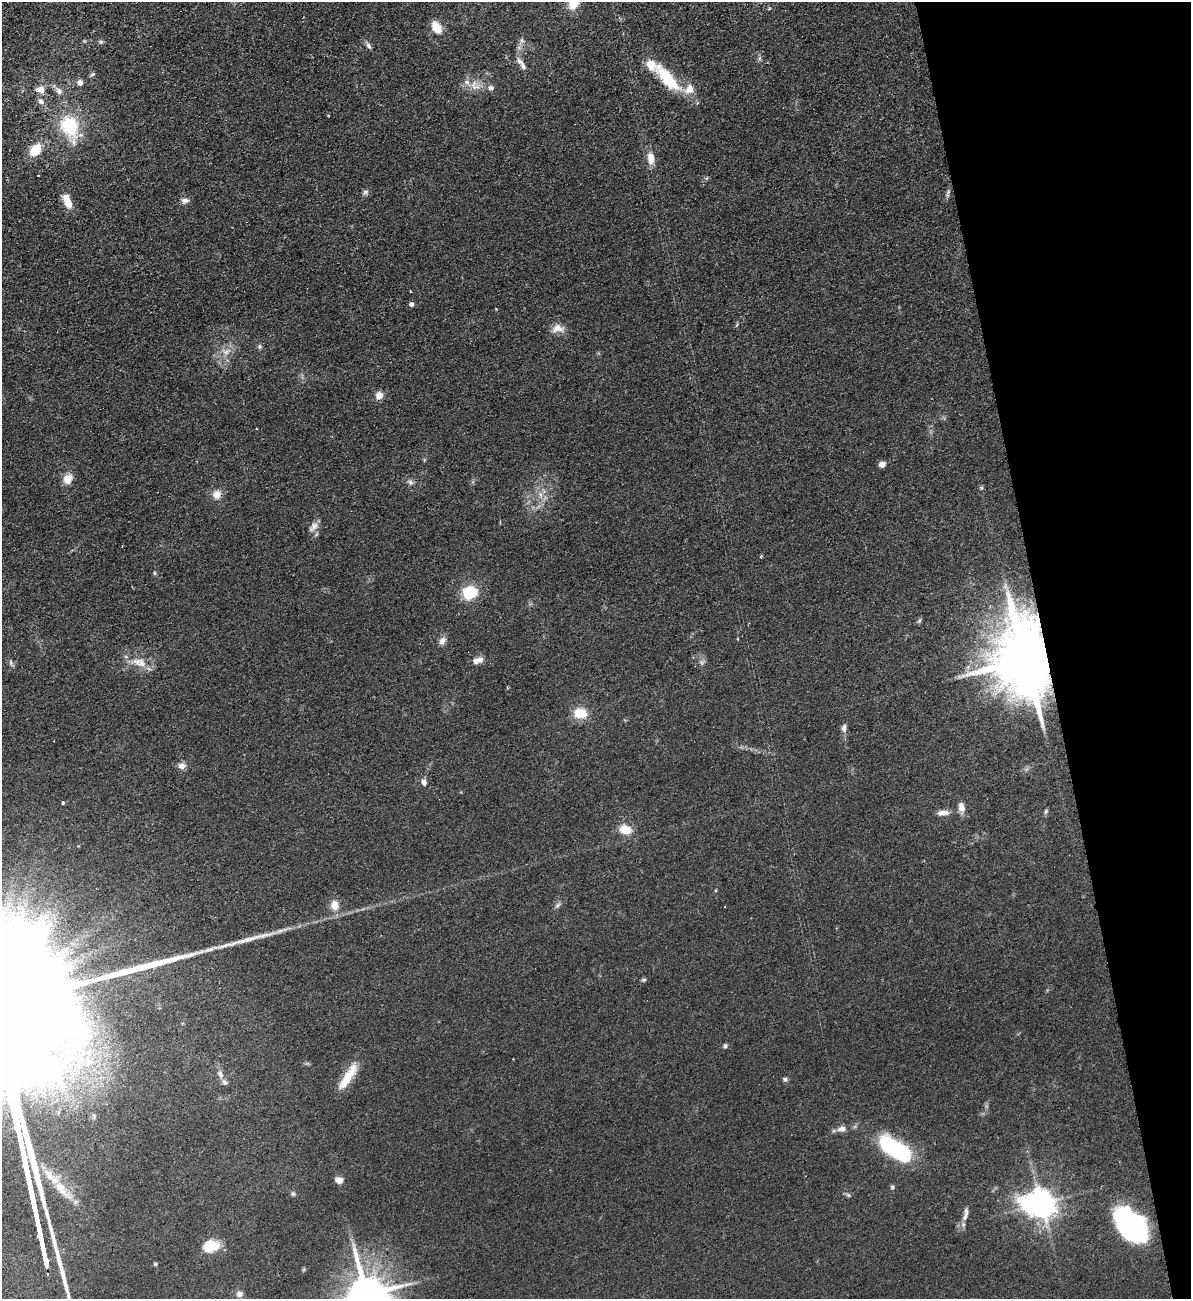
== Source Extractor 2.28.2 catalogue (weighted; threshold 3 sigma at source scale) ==
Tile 12 of 4 x 4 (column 4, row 3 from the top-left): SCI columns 3732-4920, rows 1353-2649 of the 5207 x 5300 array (HDU 1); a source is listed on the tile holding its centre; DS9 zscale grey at full resolution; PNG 1193 x 1301 px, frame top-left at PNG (2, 2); no overlay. Shown black and unused: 12% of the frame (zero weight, under 2 of 3 exposures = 3% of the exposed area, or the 3 px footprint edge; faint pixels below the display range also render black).
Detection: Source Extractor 2.28.2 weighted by HDU 2 'WHT'; one run over the whole footprint, this tile lists its part. Background 0.0587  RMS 0.009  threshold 0.0405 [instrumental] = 3 sigma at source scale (4.5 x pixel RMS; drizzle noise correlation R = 1.50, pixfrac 1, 0.05/0.05 arcsec/px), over >= 5 px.
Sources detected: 94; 1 too faint to see at this stretch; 1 long thin detection or spike segment (spike, bleed or trail) — not listed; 9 inside a brighter listed object's ellipse — not listed separately; the other 83 listed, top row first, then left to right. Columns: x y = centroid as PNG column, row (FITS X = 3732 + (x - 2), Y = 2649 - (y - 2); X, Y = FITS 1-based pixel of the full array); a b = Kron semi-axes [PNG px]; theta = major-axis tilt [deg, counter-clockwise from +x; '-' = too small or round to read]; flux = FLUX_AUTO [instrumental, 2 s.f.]
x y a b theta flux
573 3 14 10 71 18
769 9 4 3 - 0.99
436 27 12 8 -58 15
521 41 13 6 69 3.6
101 42 6 5 - 1.5
368 46 11 5 -57 2.7
520 61 12 7 -46 4.2
92 74 8 5 43 1.7
668 79 39 13 -48 42
80 82 6 6 - 4.8
474 86 17 11 -39 10
491 88 8 7 - 3.2
40 89 13 10 -17 6.7
59 91 12 8 -48 4.8
41 101 9 7 -42 3.9
329 115 3 3 - 1.4
69 127 32 20 -71 53
35 150 14 10 50 20
651 158 17 9 -83 9.4
365 192 8 6 17 2.2
948 193 13 5 72 2.6
66 199 12 8 -78 12
185 200 10 6 -3 3.8
412 304 5 4 - 4
737 325 6 4 70 1.1
558 328 17 10 -1 8.2
260 346 7 6 - 1.8
226 352 15 10 6 8.6
379 395 8 8 - 7
882 464 6 5 - 5.5
68 479 10 8 56 11
410 482 10 5 -25 2.6
981 488 6 4 -22 1.4
217 494 11 11 - 7.5
540 495 11 5 -72 4.7
313 527 16 8 52 5.9
761 556 3 3 - 1.2
155 573 5 4 - 1.2
1005 586 7 5 90 2.4
470 592 16 13 25 29
919 621 8 5 60 1.6
738 639 4 3 - 0.61
442 641 11 8 66 4.4
1025 659 20 13 -79 11000
480 660 9 8 - 4.1
137 661 18 11 -6 12
11 662 8 5 -71 2
507 687 3 3 - 1
580 713 15 12 -9 18
844 728 11 7 82 3.6
182 766 10 8 -5 4.4
424 782 8 6 -68 3.9
62 803 3 3 - 5.9
961 807 13 7 -80 6.3
1046 811 7 5 61 1.7
943 813 15 6 5 6.1
625 829 13 10 -17 14
335 905 14 11 -86 9.5
557 905 10 5 48 2.5
644 980 6 5 - 1.4
725 1046 6 5 - 1.6
89 1061 16 13 -50 17
351 1073 31 13 62 17
220 1074 12 6 -76 4
785 1079 7 5 -16 1.9
842 1129 11 7 11 5.3
896 1149 32 13 -34 110
22 1150 16 3 -77 4800
26 1168 14 3 -78 4400
337 1179 9 7 49 3.8
30 1185 15 3 -77 4600
892 1187 5 5 - 1.4
62 1189 37 12 -50 23
293 1194 7 5 -48 1.7
848 1195 7 5 -44 1.6
33 1202 16 3 -77 4200
1041 1203 11 9 -3 1200
965 1216 15 7 62 5.6
1131 1225 37 23 -49 150
210 1246 17 12 20 22
155 1264 5 4 - 1.1
240 1294 9 8 - 3.8
367 1295 13 11 -70 3400
Overlapping masked pixels (flux is a lower limit): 1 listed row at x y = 1025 659
Isophote crosses this tile's border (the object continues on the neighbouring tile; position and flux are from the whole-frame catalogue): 2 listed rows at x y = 573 3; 367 1295